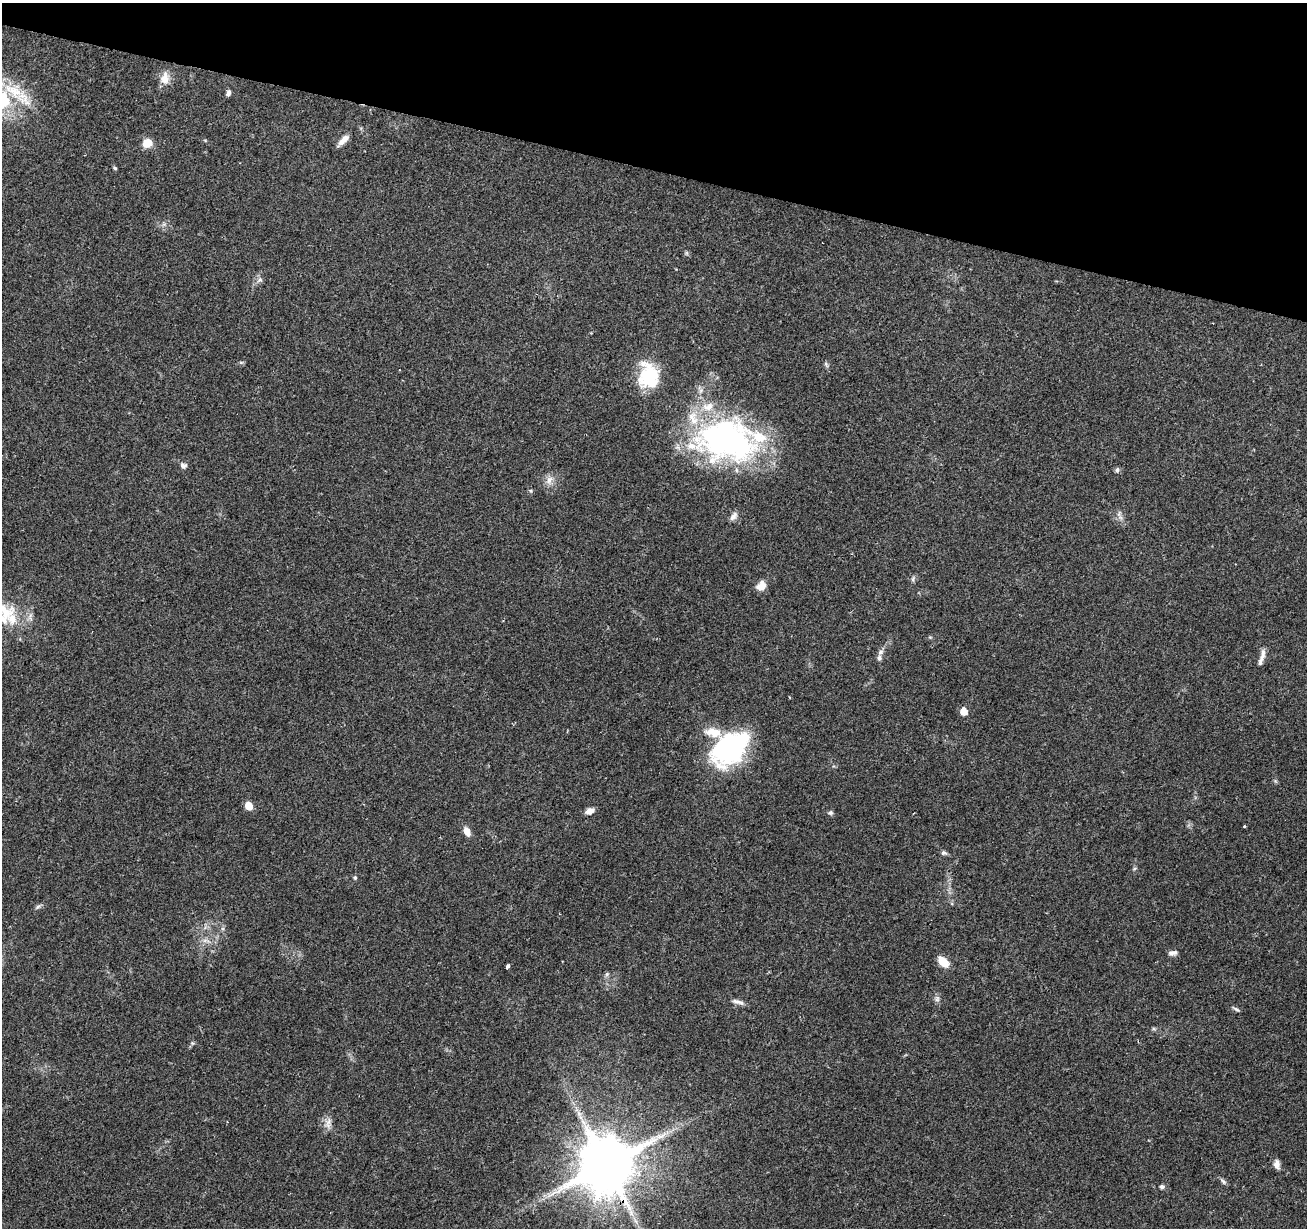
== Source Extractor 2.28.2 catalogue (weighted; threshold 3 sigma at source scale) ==
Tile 2 of 4 x 4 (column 2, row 1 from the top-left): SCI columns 1307-2611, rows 3896-5121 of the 5230 x 5403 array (HDU 1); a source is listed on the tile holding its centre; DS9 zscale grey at full resolution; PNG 1309 x 1230 px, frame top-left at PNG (2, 3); no overlay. Shown black and unused: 14% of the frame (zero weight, under 2 of 3 exposures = <1% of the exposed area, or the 3 px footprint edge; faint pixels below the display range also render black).
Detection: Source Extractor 2.28.2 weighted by HDU 2 'WHT'; one run over the whole footprint, this tile lists its part. Background 0.0965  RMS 0.0063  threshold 0.0282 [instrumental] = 3 sigma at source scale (4.5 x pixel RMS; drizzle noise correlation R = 1.50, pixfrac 1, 0.0396/0.0396 arcsec/px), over >= 5 px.
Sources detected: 55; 3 inside a brighter object's white glare — not listed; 6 inside a brighter listed object's ellipse — not listed separately; the other 46 listed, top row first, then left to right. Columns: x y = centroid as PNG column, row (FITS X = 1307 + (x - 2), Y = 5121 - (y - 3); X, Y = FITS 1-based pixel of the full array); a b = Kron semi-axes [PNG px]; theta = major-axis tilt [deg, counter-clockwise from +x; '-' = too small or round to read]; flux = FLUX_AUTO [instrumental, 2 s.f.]
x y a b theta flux
165 78 18 12 82 6.5
13 90 34 13 -27 21
228 93 6 4 76 2
343 140 15 6 43 4.6
147 143 9 8 - 8.5
115 168 5 4 - 0.83
260 280 9 6 41 2
241 362 6 4 -18 0.82
826 364 9 4 -61 1.1
649 376 28 22 -87 32
759 437 38 32 67 35
713 439 65 38 -78 98
183 466 9 7 -18 2.1
1117 470 7 5 88 1.3
549 480 12 8 74 4
733 516 13 7 52 2.8
913 579 8 4 68 1.2
761 586 13 10 46 5.4
4 611 32 22 -50 25
880 652 8 5 28 1.8
1260 661 20 7 70 3.8
964 711 6 5 - 8.3
729 749 45 28 42 81
249 806 5 5 - 14
590 811 10 6 24 3.7
830 813 7 5 10 1.3
1244 826 3 3 - 1.4
467 831 11 7 -64 4.4
944 853 9 5 -21 1.4
355 878 6 4 -89 0.91
37 907 8 4 32 1.3
205 940 7 4 18 1.6
1173 953 11 6 12 2.4
943 962 12 7 -46 9.9
508 966 5 3 - 1.7
607 974 6 5 - 1.1
937 999 9 5 71 1.7
738 1002 17 5 -16 2.8
1236 1009 9 4 -32 1.2
192 1043 6 4 -71 0.79
579 1114 9 5 -59 2.3
328 1123 16 6 85 3.7
607 1164 16 14 67 4600
1277 1164 11 7 -81 3
1223 1181 10 5 -45 1.5
1162 1186 6 5 - 1.4
Overlapping masked pixels (flux is a lower limit): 1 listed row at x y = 607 1164
Isophote crosses this tile's border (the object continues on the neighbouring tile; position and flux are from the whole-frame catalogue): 1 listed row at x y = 4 611